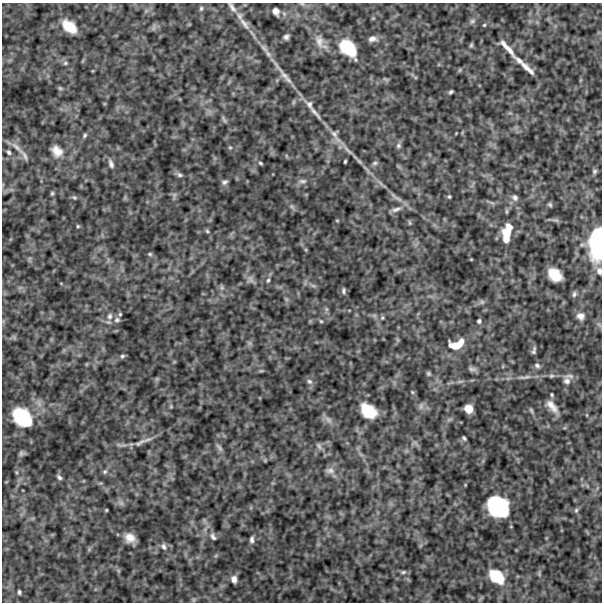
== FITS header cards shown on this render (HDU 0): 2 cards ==
NAXIS1  =                  600
NAXIS2  =                  600

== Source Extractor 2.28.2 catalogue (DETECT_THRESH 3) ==
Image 600 x 600 px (HDU 0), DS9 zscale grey, 1 PNG px = 1 image px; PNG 604 x 604 px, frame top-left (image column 1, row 600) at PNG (2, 3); no overlay
Background 535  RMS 130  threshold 377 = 3 sigma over >= 5 px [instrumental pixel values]
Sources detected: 125; all 125 listed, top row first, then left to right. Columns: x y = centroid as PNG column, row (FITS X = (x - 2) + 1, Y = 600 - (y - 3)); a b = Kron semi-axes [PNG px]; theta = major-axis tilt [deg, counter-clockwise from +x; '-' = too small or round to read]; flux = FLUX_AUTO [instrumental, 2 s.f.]
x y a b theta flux
232 7 18 6 -53 49000
201 8 7 5 74 14000
276 11 8 7 - 47000
472 21 8 6 16 22000
244 24 23 7 -56 79000
484 25 4 4 - 8500
69 26 15 9 -40 150000
153 28 7 4 89 17000
286 37 5 4 - 25000
372 39 11 7 2 46000
319 41 21 11 -79 87000
471 45 6 5 - 13000
264 48 15 6 -50 47000
348 48 21 13 -47 320000
507 48 35 6 -48 80000
519 61 10 6 -33 34000
65 63 6 5 - 15000
527 69 21 5 -42 66000
460 70 6 4 88 8800
284 75 15 8 -50 59000
60 88 6 5 - 13000
451 92 4 3 - 16000
309 104 14 8 -56 49000
315 113 26 5 -49 67000
224 119 12 4 -56 21000
334 134 12 10 -60 52000
85 135 7 5 48 16000
398 146 7 6 - 20000
16 147 19 6 -45 54000
230 147 5 5 - 11000
348 150 23 5 -42 66000
57 151 17 13 -49 96000
9 152 7 5 -57 19000
24 155 23 7 -54 54000
345 161 4 3 - 11000
111 163 12 6 -72 34000
260 163 6 4 -18 12000
375 163 7 5 17 18000
595 171 6 6 - 16000
180 175 8 6 -21 21000
303 181 12 6 0 32000
225 182 7 6 - 23000
52 193 6 4 74 13000
174 195 10 5 90 23000
396 197 25 5 -35 61000
449 197 5 4 - 11000
74 198 7 5 -47 13000
515 198 10 8 -48 34000
492 203 7 4 -18 17000
550 205 6 5 - 15000
292 206 9 5 -56 21000
396 209 15 6 17 44000
337 221 5 3 - 7900
409 223 7 3 -81 10000
78 226 5 4 - 10000
509 227 9 6 -52 45000
207 231 5 5 - 13000
506 235 20 9 89 170000
596 244 30 12 88 690000
150 254 6 5 - 13000
471 259 4 3 - 6200
599 271 9 7 -80 36000
555 275 13 10 -41 160000
250 279 12 10 -70 37000
268 280 6 5 - 15000
313 286 7 4 -2 17000
222 287 8 6 -89 22000
343 291 7 4 81 17000
574 294 8 5 72 19000
286 299 7 4 -18 12000
482 302 7 6 - 20000
326 309 7 4 -72 15000
120 314 5 5 - 11000
110 316 10 8 78 43000
580 316 9 8 - 47000
382 318 5 5 - 12000
117 320 9 7 17 28000
321 321 5 4 - 10000
479 321 5 4 - 17000
14 337 8 4 -53 12000
249 343 7 5 90 19000
457 344 21 10 20 190000
534 350 8 4 78 22000
122 356 7 5 31 16000
537 365 8 6 -26 25000
472 369 11 6 -10 27000
261 371 6 4 18 10000
428 373 6 5 - 14000
551 376 7 5 15 17000
522 377 13 4 -4 29000
309 381 9 7 -43 27000
460 381 9 4 13 19000
567 381 10 9 - 51000
412 392 5 4 - 9500
552 394 5 4 - 11000
171 406 6 4 73 11000
421 406 10 6 75 26000
552 406 20 8 -49 80000
468 409 8 7 - 95000
531 410 8 5 -63 16000
368 411 15 10 -39 240000
22 417 21 15 -43 440000
328 420 12 7 -37 42000
464 438 5 3 - 14000
140 443 23 6 28 59000
319 446 11 6 -61 24000
219 448 13 5 -53 23000
21 453 8 6 86 19000
330 470 12 8 1 43000
16 472 6 4 -71 11000
105 472 7 5 50 18000
59 477 7 5 -45 20000
121 503 8 6 -45 27000
498 507 19 16 -42 700000
106 510 3 2 - 7900
576 510 7 5 86 16000
213 536 11 6 -63 29000
130 538 10 8 -30 83000
252 540 8 5 86 26000
164 546 9 6 -66 30000
403 572 8 5 10 18000
497 576 19 13 -40 230000
234 579 8 6 -82 46000
19 592 4 3 - 17000
194 600 7 4 -90 12000
At the frame edge (FLAGS 8, measured only in part): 3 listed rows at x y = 232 7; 596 244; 599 271